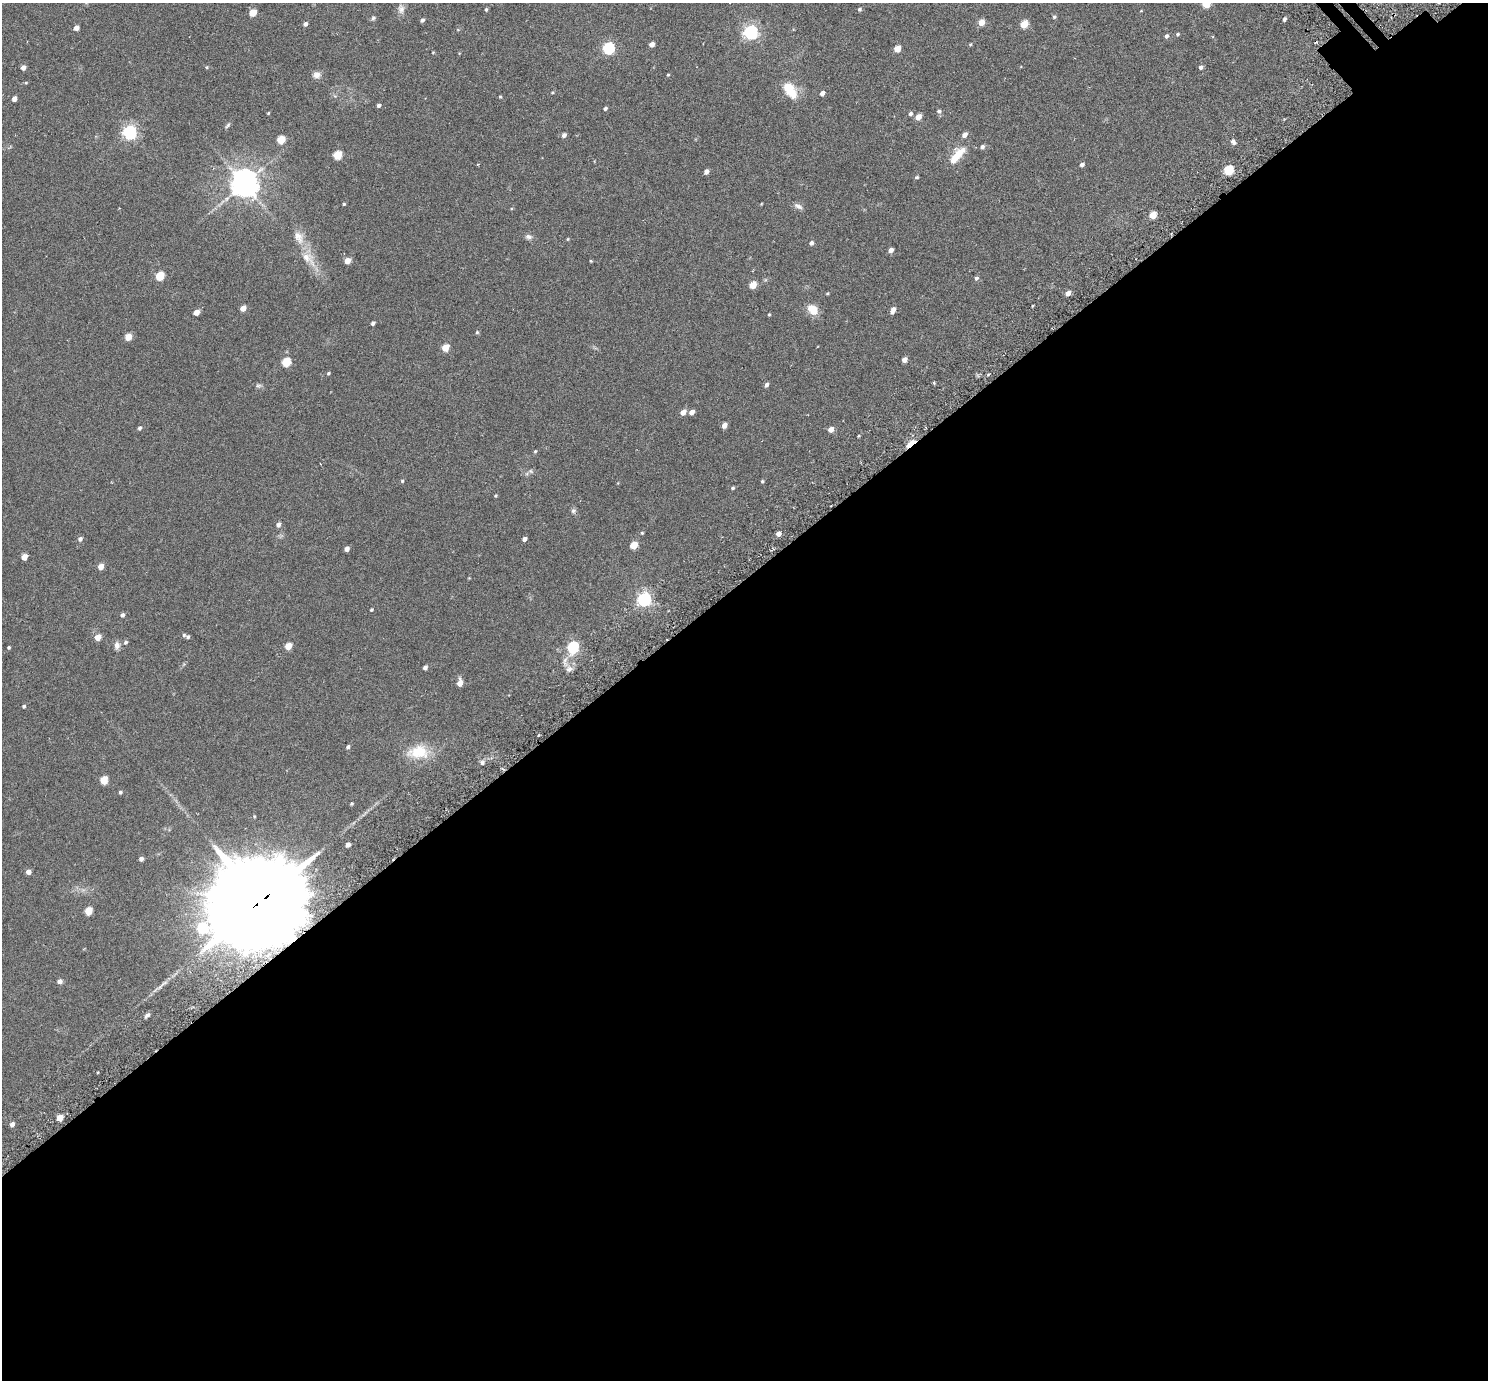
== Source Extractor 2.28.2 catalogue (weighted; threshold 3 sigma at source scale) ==
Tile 15 of 4 x 4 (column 3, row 4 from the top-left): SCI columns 3037-4522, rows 211-1588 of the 6069 x 6069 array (HDU 1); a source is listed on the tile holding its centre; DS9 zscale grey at full resolution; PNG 1490 x 1382 px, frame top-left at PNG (2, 3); no overlay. Shown black and unused: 58% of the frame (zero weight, under 3 of 6 exposures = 3% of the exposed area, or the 3 px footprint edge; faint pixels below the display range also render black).
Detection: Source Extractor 2.28.2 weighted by HDU 2 'WHT'; one run over the whole footprint, this tile lists its part. Background 0.0263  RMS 0.0071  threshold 0.029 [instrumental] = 3 sigma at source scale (4.09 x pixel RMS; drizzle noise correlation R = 1.36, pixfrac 0.8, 0.05/0.05 arcsec/px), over >= 5 px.
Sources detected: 136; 1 inside a brighter object's white glare — not listed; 1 inside a brighter listed object's ellipse — not listed separately; the other 134 listed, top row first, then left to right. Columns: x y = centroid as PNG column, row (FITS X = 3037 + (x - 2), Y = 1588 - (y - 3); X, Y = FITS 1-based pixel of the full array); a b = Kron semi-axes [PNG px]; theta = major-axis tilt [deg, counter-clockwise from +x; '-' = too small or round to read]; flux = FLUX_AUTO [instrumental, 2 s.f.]
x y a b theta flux
1206 4 5 5 - 18
401 9 13 8 -82 2.9
486 9 5 4 - 0.87
859 9 4 4 - 1
253 13 5 5 - 11
1054 17 5 4 - 0.95
373 18 6 6 - 1.1
1284 19 4 3 - 1.6
422 20 4 4 - 1.4
981 22 5 5 - 6
305 24 5 4 - 1.8
1024 24 5 4 - 14
76 28 4 4 - 2.9
751 32 6 6 - 150
1178 34 5 4 - 0.89
1166 36 5 4 - 1.6
652 44 4 4 - 3
970 44 4 4 - 0.54
609 48 6 5 - 74
897 49 5 4 - 8.4
433 52 4 3 - 0.45
207 67 4 4 - 0.64
1201 67 5 4 - 1.5
23 68 4 4 - 2.8
317 75 10 9 - 3
668 75 3 3 - 0.55
26 83 5 3 - 0.52
791 92 18 12 -39 10
822 93 4 4 - 3.2
500 97 4 3 - 0.55
14 99 4 4 - 2.7
378 105 5 4 - 1.3
605 108 4 4 - 1.3
939 111 5 5 - 1.2
268 113 3 3 - 0.51
910 114 5 4 - 1.3
918 117 5 4 - 5.2
227 125 8 4 49 1.1
130 132 6 6 - 130
564 135 5 5 - 1.9
964 135 5 4 - 3.2
281 140 5 5 - 16
1233 142 7 5 -51 2
982 147 5 5 - 1.7
337 155 5 5 - 19
957 156 22 8 50 12
478 164 3 3 - 0.48
1082 165 5 4 - 1.7
1229 170 6 5 - 31
706 172 4 4 - 2.6
916 177 5 4 - 0.87
244 183 8 8 - 800
344 204 4 3 - 0.64
798 206 12 6 -27 2.2
1153 215 5 4 - 11
299 237 20 11 -67 7.2
528 237 9 6 -7 1.9
568 239 4 3 - 0.53
811 243 5 4 - 1.8
891 250 4 4 - 3.5
308 258 27 12 -44 10
347 261 5 4 - 6.6
591 261 3 3 - 0.56
160 276 5 5 - 20
976 278 6 4 45 1.2
753 285 5 4 - 11
827 293 4 3 - 0.58
1068 293 5 4 - 3.9
1032 306 4 2 - 0.46
243 308 5 4 - 4.3
812 309 12 9 -43 8.6
893 310 7 4 65 3.6
196 312 4 4 - 5.3
769 314 4 4 - 0.52
373 323 4 4 - 1.3
477 332 4 4 - 0.79
128 337 7 6 - 4.4
445 348 5 4 - 12
904 360 4 4 - 3.3
286 362 5 5 - 22
328 373 4 3 - 0.78
258 385 8 4 8 1.1
766 385 5 4 - 1.7
683 412 5 4 - 4.8
692 412 5 4 - 3.7
724 425 5 4 - 4
140 428 5 4 - 1.2
831 429 5 4 - 4.5
911 444 12 4 42 23
535 451 4 3 - 0.65
530 471 6 5 - 1
402 481 4 4 - 0.77
762 481 4 3 - 0.73
733 488 5 4 - 0.93
496 495 5 3 - 0.59
573 511 7 6 - 1.3
278 525 5 5 - 2.1
642 533 4 4 - 0.64
778 534 4 4 - 3.1
80 539 5 5 - 1.7
524 539 4 4 - 2.2
634 545 5 4 - 13
347 549 4 4 - 2.8
24 557 5 4 - 5.3
101 567 5 4 - 5.4
644 600 6 5 - 140
371 610 4 3 - 0.81
122 615 5 4 - 1.6
184 635 6 4 -21 1
98 637 5 5 - 5.8
126 642 5 5 - 1.2
117 645 10 7 85 2.5
288 646 5 4 - 8.3
9 647 3 3 - 0.7
573 647 6 5 - 63
425 668 5 4 - 1.8
569 669 9 7 33 2.9
460 683 6 5 - 5
24 706 4 3 - 0.94
348 747 4 4 - 1.2
418 752 29 17 1 16
482 762 7 5 88 1.3
104 780 5 5 - 14
120 792 4 4 - 0.95
352 804 4 3 - 0.75
348 845 4 4 - 2.4
141 859 4 4 - 1.9
28 872 4 4 - 3.2
260 901 34 25 33 12000
88 911 5 5 - 13
60 981 4 4 - 3
147 1015 8 5 33 1.6
60 1118 5 4 - 7.4
12 1124 5 4 - 2.3
Overlapping masked pixels (flux is a lower limit): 2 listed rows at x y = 911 444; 260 901
Isophote crosses this tile's border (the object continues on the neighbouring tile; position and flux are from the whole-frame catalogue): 1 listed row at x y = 1206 4